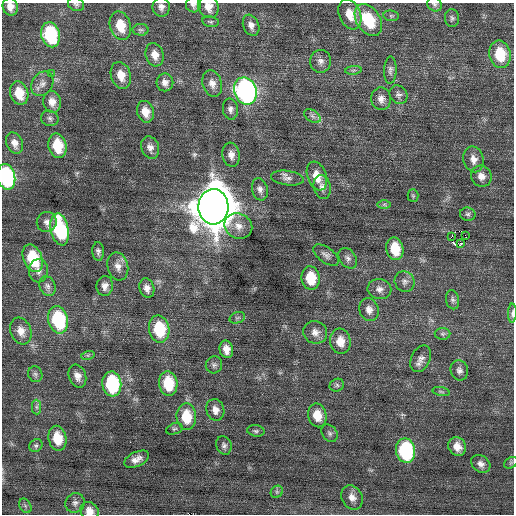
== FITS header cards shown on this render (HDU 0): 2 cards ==
NAXIS1  =                  512 / Axis length
NAXIS2  =                  512 / Axis length

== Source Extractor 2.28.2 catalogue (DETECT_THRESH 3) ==
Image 512 x 512 px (HDU 0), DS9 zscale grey, 1 PNG px = 1 image px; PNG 516 x 516 px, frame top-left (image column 1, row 512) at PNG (2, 3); each listed source drawn as its Kron ellipse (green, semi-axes under 4 px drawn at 4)
Background 0.212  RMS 0.7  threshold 2.11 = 3 sigma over >= 5 px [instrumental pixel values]
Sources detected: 110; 1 with non-positive FLUX_AUTO (blend fragments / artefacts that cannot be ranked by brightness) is neither listed nor drawn; the other 109 listed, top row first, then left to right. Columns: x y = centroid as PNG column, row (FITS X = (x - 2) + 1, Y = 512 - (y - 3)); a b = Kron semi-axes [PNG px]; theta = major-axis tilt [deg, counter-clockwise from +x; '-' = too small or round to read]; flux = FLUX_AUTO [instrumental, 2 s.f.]
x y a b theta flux
76 4 8 6 -22 110
434 4 8 6 -41 120
193 5 7 7 - 150
10 7 9 7 -76 320
161 7 9 8 - 230
208 7 11 10 - 450
350 14 16 10 -68 820
391 16 8 5 -7 92
452 18 9 7 -84 130
368 20 17 11 -56 2100
210 22 8 5 -10 100
251 25 11 7 -67 280
120 26 14 10 -73 1100
140 30 8 6 0 120
50 35 13 9 -75 3300
500 54 14 10 -79 1600
155 55 12 9 -74 450
320 61 11 10 - 270
353 70 8 3 5 74
390 70 13 6 88 180
51 73 2 2 - 89
121 75 14 10 -72 610
165 82 9 8 - 260
42 84 13 10 57 320
212 84 13 9 -73 360
245 91 14 11 -69 15000
19 93 12 9 -73 900
398 95 10 8 -50 170
381 99 11 10 - 310
52 102 11 9 -81 380
230 109 10 7 -82 210
145 112 11 8 -73 540
312 116 9 5 -36 170
50 118 9 7 -20 150
15 143 11 8 -67 310
57 146 12 9 -78 1500
150 147 11 8 -71 260
231 155 12 8 -81 330
473 159 13 10 -75 370
317 176 15 9 -70 700
481 176 11 10 - 350
6 177 13 9 -78 6300
287 178 16 7 -7 260
322 187 12 8 -78 270
260 189 11 7 -74 240
413 196 6 5 - 85
384 204 7 4 0 86
213 207 18 15 -88 180000
468 214 8 6 -9 130
47 222 10 9 - 250
238 226 14 12 -29 480
60 229 16 9 -78 3600
465 235 2 2 - 630
451 237 3 2 - 3700
461 244 3 2 - 84
395 249 11 8 -78 1500
98 251 9 5 -86 150
326 255 15 7 -37 230
33 258 14 9 -68 2100
348 258 11 8 -53 210
118 266 14 10 -76 370
38 271 11 9 85 310
311 278 12 9 -82 1400
405 282 10 9 - 250
48 286 10 7 -65 200
105 286 10 8 82 290
147 288 10 7 -71 260
379 289 12 10 -10 310
453 300 9 6 -78 140
369 310 12 9 -70 340
512 313 9 4 88 140
237 318 8 5 17 98
58 320 14 10 -77 3700
159 329 13 10 -80 2200
21 331 14 10 -70 470
315 332 12 11 - 360
443 334 8 6 0 110
340 341 13 10 -84 640
226 349 9 7 -78 410
88 355 7 4 18 85
421 359 14 9 64 300
214 365 8 8 - 160
459 370 10 8 -77 200
35 374 8 7 - 130
77 376 12 8 -70 330
112 384 12 9 -82 4100
168 384 12 9 -83 1700
337 385 7 6 - 120
441 392 9 3 -11 65
37 407 7 4 -89 110
215 410 11 9 -72 340
317 415 12 9 -77 780
186 417 13 10 -86 1400
174 429 8 5 18 85
256 431 8 5 -10 110
330 433 9 7 -53 140
57 438 12 9 -79 1100
224 445 9 7 -71 160
36 446 7 6 - 110
457 447 10 8 -58 490
405 451 12 9 -79 4800
137 459 13 7 25 350
511 463 7 5 31 85
481 464 10 8 -37 260
277 492 6 5 - 98
352 497 13 10 -62 380
75 503 10 9 - 230
25 506 8 5 -59 120
89 511 9 8 - 420
At the frame edge (FLAGS 8, measured only in part): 8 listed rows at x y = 76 4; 434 4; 193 5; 10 7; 208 7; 6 177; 512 313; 89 511
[1 non-positive-flux detection neither listed nor drawn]